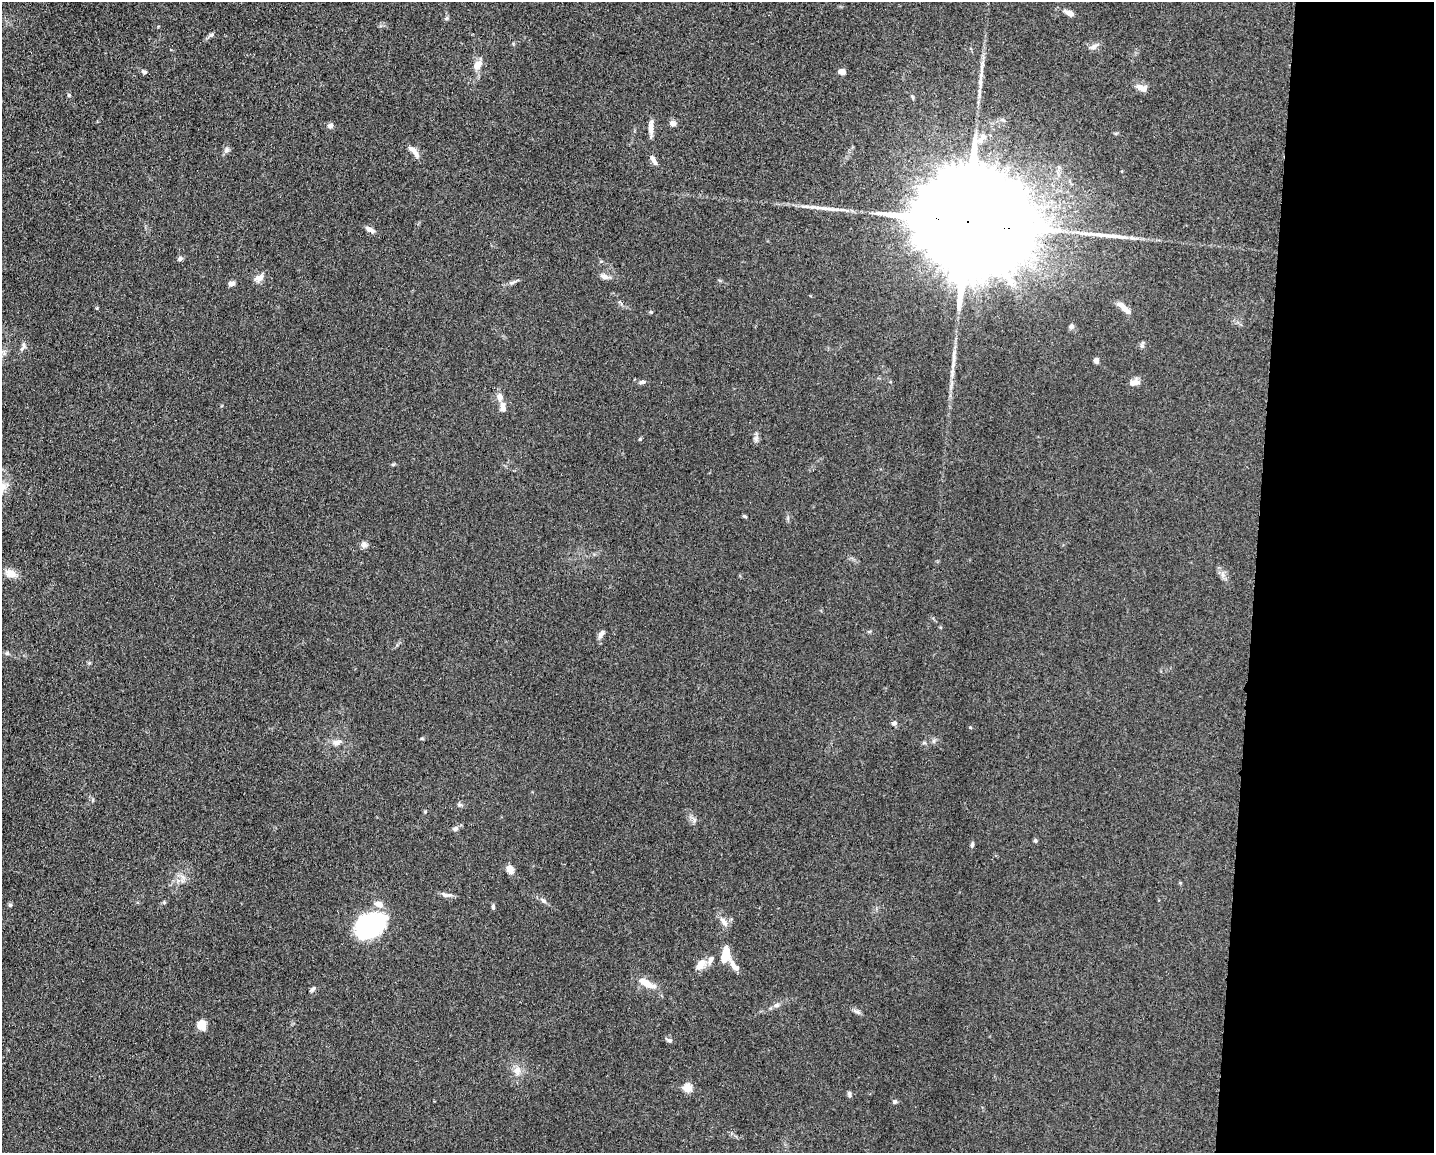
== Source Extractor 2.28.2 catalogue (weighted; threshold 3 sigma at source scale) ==
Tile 9 of 3 x 4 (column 3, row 3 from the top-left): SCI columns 3091-4522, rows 1159-2309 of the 4639 x 4618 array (HDU 1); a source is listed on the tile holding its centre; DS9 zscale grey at full resolution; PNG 1436 x 1155 px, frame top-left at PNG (2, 2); no overlay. Shown black and unused: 12% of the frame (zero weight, under 3 of 5 exposures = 1% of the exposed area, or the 3 px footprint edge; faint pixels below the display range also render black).
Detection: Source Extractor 2.28.2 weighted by HDU 2 'WHT'; one run over the whole footprint, this tile lists its part. Background 0.0763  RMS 0.0066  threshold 0.0295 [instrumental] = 3 sigma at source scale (4.5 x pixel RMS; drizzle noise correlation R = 1.50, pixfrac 1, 0.05/0.05 arcsec/px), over >= 5 px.
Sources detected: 74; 1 inside a brighter object's white glare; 1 long thin detection or spike segment (spike, bleed or trail) — not listed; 4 inside a brighter listed object's ellipse — not listed separately; the other 68 listed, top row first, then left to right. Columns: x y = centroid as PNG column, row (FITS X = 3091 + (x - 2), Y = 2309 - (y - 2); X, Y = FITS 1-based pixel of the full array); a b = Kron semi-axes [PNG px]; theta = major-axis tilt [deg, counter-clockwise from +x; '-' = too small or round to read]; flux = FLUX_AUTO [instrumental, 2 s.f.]
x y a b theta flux
1069 13 10 5 -26 4.5
211 35 8 5 16 1.4
1093 47 11 6 32 2.6
477 65 11 8 44 5.5
144 72 9 5 -29 1.5
842 72 7 5 -13 3.6
1143 88 11 8 -8 4.3
69 95 5 5 - 0.9
673 124 8 7 - 2.4
330 126 6 5 - 3
651 127 19 6 89 4.2
980 140 9 7 61 3.2
226 150 8 7 - 1.9
415 153 19 7 -60 4.2
653 160 13 5 -61 3.3
969 222 50 21 -8 41000
370 229 12 6 -30 3.2
180 259 7 5 51 1.3
604 277 9 6 -23 3.1
259 278 12 8 28 4.3
231 283 8 5 5 2.3
513 283 9 4 19 1.5
1124 308 22 6 -43 5.4
651 312 4 4 - 0.69
1071 326 7 7 - 1.6
22 349 13 4 51 1.8
1096 360 4 4 - 4.8
642 382 8 4 16 1.5
1132 383 12 8 23 4
500 397 8 7 - 4.1
503 407 13 7 -82 3.5
756 438 7 5 45 1.7
640 439 5 3 - 0.68
393 464 6 4 19 0.75
745 516 6 4 -20 0.79
364 545 9 6 -89 2.2
11 573 13 10 -18 6.2
601 634 10 5 60 2.7
7 653 6 4 46 0.98
894 723 7 6 - 1.8
337 742 11 8 8 3.4
459 805 9 4 -1 1.2
425 812 5 4 - 0.66
694 820 7 4 72 1.2
455 829 6 6 - 1.9
1035 841 5 4 - 1.2
972 845 7 4 65 1.1
510 869 10 7 -57 4.5
183 877 7 4 -71 1.8
445 895 12 5 -17 2.4
543 900 8 5 -40 1.6
10 905 5 5 - 1.1
493 907 6 4 -88 1.2
724 922 14 6 -57 3.6
370 925 29 20 24 79
725 953 14 7 82 11
700 965 17 9 57 6.1
734 966 35 7 -56 6.1
647 983 25 9 -28 8.9
312 989 8 5 28 1.2
776 1005 8 6 5 1.9
857 1012 10 5 -27 1.8
202 1025 11 9 -73 6.9
669 1040 10 5 -21 1.5
517 1070 12 10 76 4.9
687 1088 5 5 - 28
849 1094 8 5 -81 1.4
895 1102 6 6 - 1.3
Overlapping masked pixels (flux is a lower limit): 1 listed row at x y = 969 222